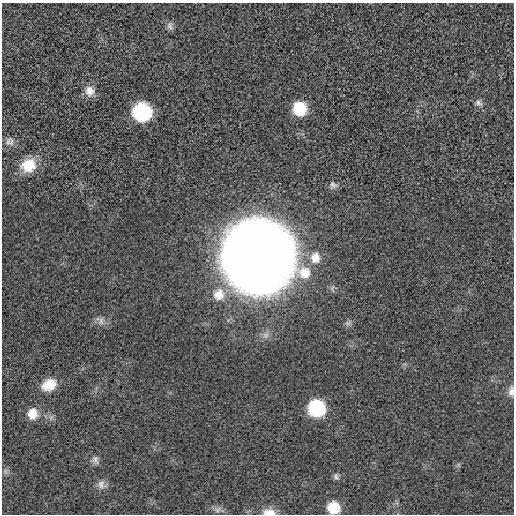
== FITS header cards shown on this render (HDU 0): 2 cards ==
NAXIS1  =                  512 / length of data axis 1
NAXIS2  =                  512 / length of data axis 2

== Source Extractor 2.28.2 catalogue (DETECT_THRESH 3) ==
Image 512 x 512 px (HDU 0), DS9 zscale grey, 1 PNG px = 1 image px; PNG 516 x 516 px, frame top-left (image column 1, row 512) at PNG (2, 3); no overlay
Background -1.26e-04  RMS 0.0025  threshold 0.00761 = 3 sigma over >= 5 px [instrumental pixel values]
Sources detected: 24; all 24 listed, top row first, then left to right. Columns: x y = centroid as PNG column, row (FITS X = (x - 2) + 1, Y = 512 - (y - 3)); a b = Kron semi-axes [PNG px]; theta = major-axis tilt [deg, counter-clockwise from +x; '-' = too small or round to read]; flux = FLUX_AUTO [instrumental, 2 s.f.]
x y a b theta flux
170 26 12 7 -72 0.62
90 91 14 12 -70 1.7
478 103 11 7 -20 0.65
300 109 11 11 - 7.4
142 112 12 12 - 25
10 142 12 12 - 0.98
28 165 18 16 28 4.5
333 185 11 9 -9 0.7
258 257 51 49 -72 310
315 257 16 13 -86 2.7
219 294 17 16 - 3.5
101 321 14 8 -78 1
49 385 19 14 27 3.2
511 391 14 7 87 0.95
317 408 11 11 - 21
32 414 12 11 - 2.7
95 460 12 9 -64 0.84
458 465 7 4 19 0.29
5 471 9 5 -61 0.48
336 477 9 6 -67 0.5
101 484 13 10 83 1.2
334 508 10 9 - 5.9
218 509 12 7 23 0.77
269 512 16 9 -3 1.9
At the frame edge (FLAGS 8, measured only in part): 3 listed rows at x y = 511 391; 334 508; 269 512